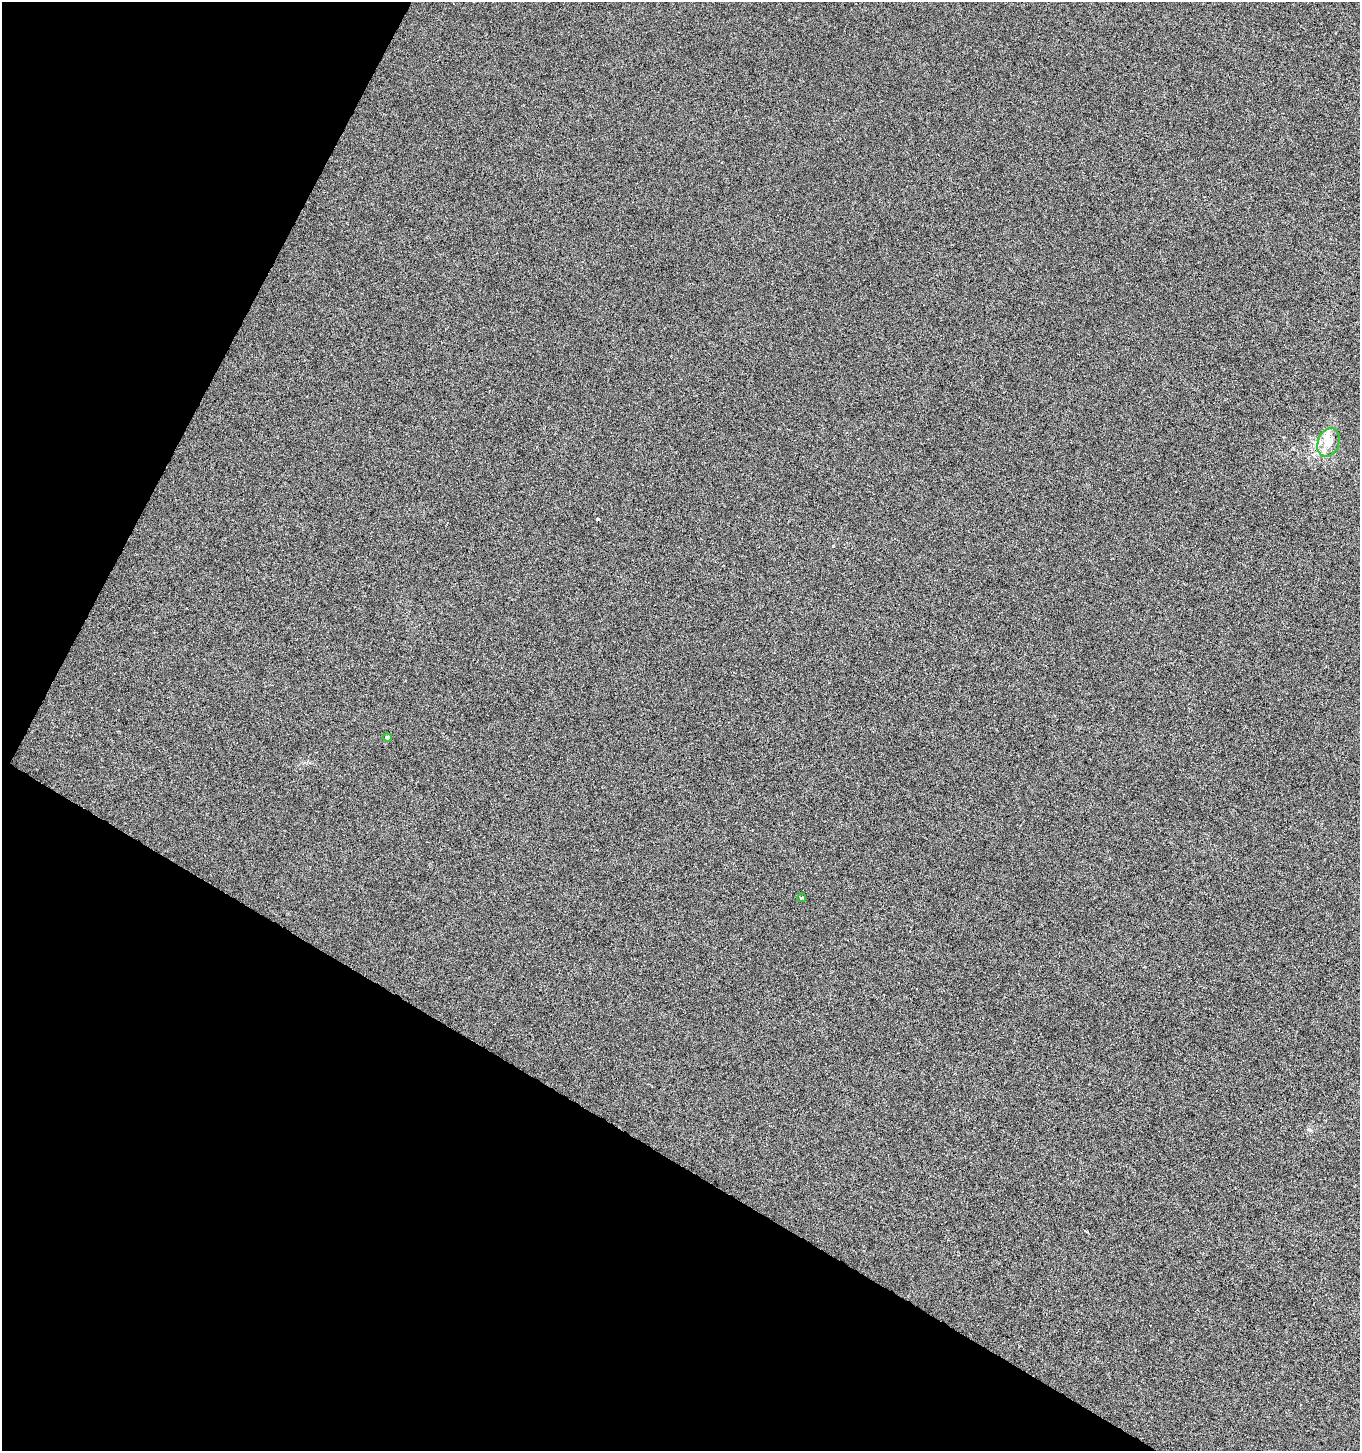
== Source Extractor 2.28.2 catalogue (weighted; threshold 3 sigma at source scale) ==
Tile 9 of 4 x 4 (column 1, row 3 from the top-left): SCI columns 201-1558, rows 1456-2904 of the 5893 x 5803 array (HDU 1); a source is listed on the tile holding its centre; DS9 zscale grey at full resolution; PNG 1362 x 1453 px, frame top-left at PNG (2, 2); each listed source drawn as its Kron ellipse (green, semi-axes under 4 px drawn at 4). Shown black and unused: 28% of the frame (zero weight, under 3 of 6 exposures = <1% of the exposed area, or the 3 px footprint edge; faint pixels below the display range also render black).
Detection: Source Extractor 2.28.2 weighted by HDU 2 'WHT'; one run over the whole footprint, this tile lists its part. Background 1.27e-04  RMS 0.0022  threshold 0.0089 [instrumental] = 3 sigma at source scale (4.09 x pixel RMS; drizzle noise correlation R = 1.36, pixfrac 0.8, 0.0396/0.0396 arcsec/px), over >= 5 px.
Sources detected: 4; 1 inside a brighter listed object's ellipse — not listed separately; the other 3 listed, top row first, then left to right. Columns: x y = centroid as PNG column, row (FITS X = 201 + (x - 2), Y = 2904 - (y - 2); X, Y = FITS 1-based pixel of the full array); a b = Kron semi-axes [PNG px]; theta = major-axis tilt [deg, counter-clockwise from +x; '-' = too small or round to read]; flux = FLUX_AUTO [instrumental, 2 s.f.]
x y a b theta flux
1328 442 14 10 69 2.2
388 737 4 4 - 0.4
801 898 4 3 - 0.32